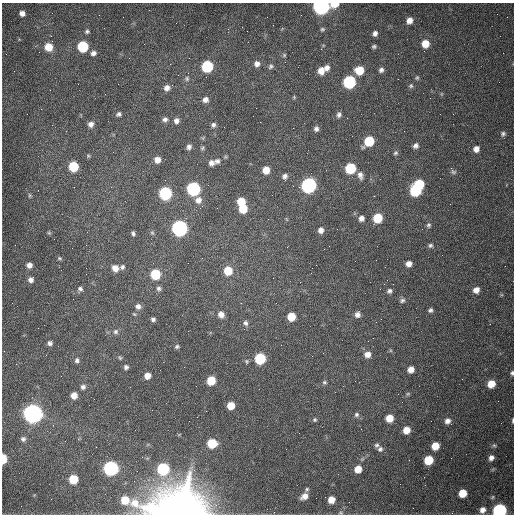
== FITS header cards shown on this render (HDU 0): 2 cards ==
NAXIS1  =                  512 /fastest changing axis
NAXIS2  =                  512 /next to fastest changing axis

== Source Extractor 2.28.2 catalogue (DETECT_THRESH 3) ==
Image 512 x 512 px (HDU 0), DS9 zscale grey, 1 PNG px = 1 image px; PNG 516 x 516 px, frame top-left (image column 1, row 512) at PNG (2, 3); no overlay
Background 1540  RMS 24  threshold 71.5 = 3 sigma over >= 5 px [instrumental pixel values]
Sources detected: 143; all 143 listed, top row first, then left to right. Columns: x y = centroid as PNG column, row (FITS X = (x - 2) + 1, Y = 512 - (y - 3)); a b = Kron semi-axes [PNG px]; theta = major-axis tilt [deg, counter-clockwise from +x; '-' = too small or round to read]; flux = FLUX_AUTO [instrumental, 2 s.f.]
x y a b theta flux
334 4 7 4 9 2.5e+04
321 6 7 7 - 7.1e+05
22 13 5 5 - 7.8e+03
409 20 6 6 - 1.1e+04
322 29 5 5 - 2.4e+03
87 31 5 5 - 3.3e+03
375 33 5 4 - 5.6e+03
51 36 2 2 - 1.3e+03
425 44 7 7 - 2.4e+04
83 46 7 7 - 9.7e+04
374 46 5 4 - 2.8e+03
48 47 7 7 - 2.7e+04
93 53 7 6 - 6.2e+03
284 55 5 5 - 2.0e+03
257 64 7 7 - 7.6e+03
207 66 7 7 - 1.3e+05
271 66 7 6 - 3.6e+03
327 68 7 6 - 7.4e+03
321 70 8 7 - 1.3e+04
359 70 7 7 - 3.4e+04
381 70 6 5 - 5.2e+03
187 78 8 6 -78 4.3e+03
417 78 6 5 - 2.4e+03
349 82 7 7 - 2.0e+05
411 86 6 6 - 3.0e+03
167 88 7 7 - 8.7e+03
105 94 2 2 - 8.9e+02
294 97 4 4 - 1.6e+03
205 100 7 6 - 7.9e+03
119 114 6 6 - 4.1e+03
339 114 7 6 - 4.8e+03
165 119 7 6 - 5.1e+03
176 121 7 6 - 6.3e+03
91 124 8 7 - 7.8e+03
213 125 6 5 - 4.3e+03
293 128 2 2 - 7.7e+02
316 129 7 6 - 5.1e+03
503 134 7 6 - 4.4e+03
369 141 8 6 47 6.0e+04
415 146 6 5 - 5.4e+03
189 147 6 5 - 5.2e+03
202 148 6 5 - 2.4e+03
476 149 7 6 - 1.0e+04
395 153 6 6 - 2.9e+03
88 156 5 4 - 2.0e+03
157 160 6 6 - 1.1e+04
217 161 8 7 - 5.1e+03
211 163 7 6 - 6.8e+03
73 166 7 6 - 6.1e+04
350 168 7 7 - 8.7e+04
266 170 7 6 - 1.9e+04
453 172 7 7 - 3.9e+03
360 175 9 6 -80 6.8e+03
285 176 7 6 - 5.7e+03
419 184 7 6 - 7.2e+04
308 185 8 7 - 4.5e+05
193 189 7 7 - 2.6e+05
415 191 7 7 - 1.2e+05
165 193 7 7 - 2.0e+05
30 196 7 4 -83 2.4e+03
198 200 9 8 - 1.0e+04
241 201 7 6 - 2.8e+04
243 209 7 6 - 3.5e+04
361 218 6 5 - 7.1e+03
378 218 7 6 - 4.8e+04
428 225 7 6 - 3.4e+03
179 228 8 7 - 5.5e+05
321 230 6 6 - 7.8e+03
49 233 6 4 -43 2.0e+03
133 233 5 4 - 3.3e+03
152 233 6 5 - 2.5e+03
430 245 6 5 - 3.3e+03
59 258 6 5 - 2.3e+03
409 264 6 5 - 9.3e+03
29 265 6 6 - 8.1e+03
122 267 6 6 - 3.8e+03
115 268 7 6 - 1.3e+04
228 271 7 7 - 3.3e+04
155 274 7 6 - 6.8e+04
273 278 2 2 - 6.1e+02
31 280 6 6 - 6.1e+03
159 288 6 6 - 4.0e+03
80 289 6 6 - 4.3e+03
476 290 7 6 - 1.1e+04
389 291 6 6 - 4.2e+03
402 300 7 6 - 3.9e+03
276 303 2 2 - 1.3e+03
138 306 7 7 - 6.9e+03
430 310 5 5 - 3.6e+03
134 314 6 3 -43 1.7e+03
221 314 7 6 - 1.0e+04
357 315 6 6 - 6.5e+03
291 316 6 6 - 3.1e+04
153 319 5 4 - 3.8e+03
381 319 2 2 - 8.5e+02
245 323 8 7 - 5.0e+03
115 332 7 7 - 5.0e+03
50 343 5 5 - 4.9e+03
177 346 5 5 - 3.0e+03
367 354 7 7 - 1.1e+04
120 358 7 4 -53 2.4e+03
260 359 7 6 - 1.0e+05
77 360 6 6 - 4.7e+03
126 367 5 5 - 4.3e+03
411 369 7 6 - 1.2e+04
512 373 5 4 - 3.0e+03
147 376 6 6 - 1.4e+04
211 380 6 6 - 4.3e+04
324 382 6 5 - 2.7e+03
491 384 6 6 - 2.4e+04
83 387 7 7 - 4.9e+03
408 394 6 5 - 2.2e+03
74 395 6 6 - 1.3e+04
231 406 6 6 - 2.4e+04
33 414 8 8 - 1.3e+06
356 415 6 6 - 4.1e+03
389 418 6 6 - 2.5e+04
315 420 5 5 - 2.5e+03
447 421 7 6 - 7.9e+03
513 421 6 2 87 2.1e+03
406 430 6 6 - 2.0e+04
23 439 7 7 - 5.0e+03
212 443 7 6 - 6.2e+04
377 445 6 6 - 3.6e+03
494 445 6 5 - 2.5e+03
435 446 6 6 - 2.7e+04
380 449 7 7 - 5.0e+03
491 458 6 5 - 7.1e+03
3 459 7 4 90 4.1e+04
429 460 7 6 - 5.0e+04
111 468 7 7 - 4.2e+05
163 469 7 7 - 1.5e+05
358 469 6 6 - 2.1e+04
73 479 6 6 - 4.3e+04
307 489 6 5 - 2.9e+03
462 493 6 6 - 3.2e+04
304 496 8 6 33 1.3e+04
316 498 2 2 - 3.4e+03
331 500 6 6 - 1.9e+04
482 510 7 6 - 9.5e+03
499 510 7 6 - 3.4e+05
180 511 28 15 -8 4.5e+06
341 513 6 3 0 2.1e+03
At the frame edge (FLAGS 8, measured only in part): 7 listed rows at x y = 334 4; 321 6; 512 373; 513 421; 3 459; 499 510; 180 511